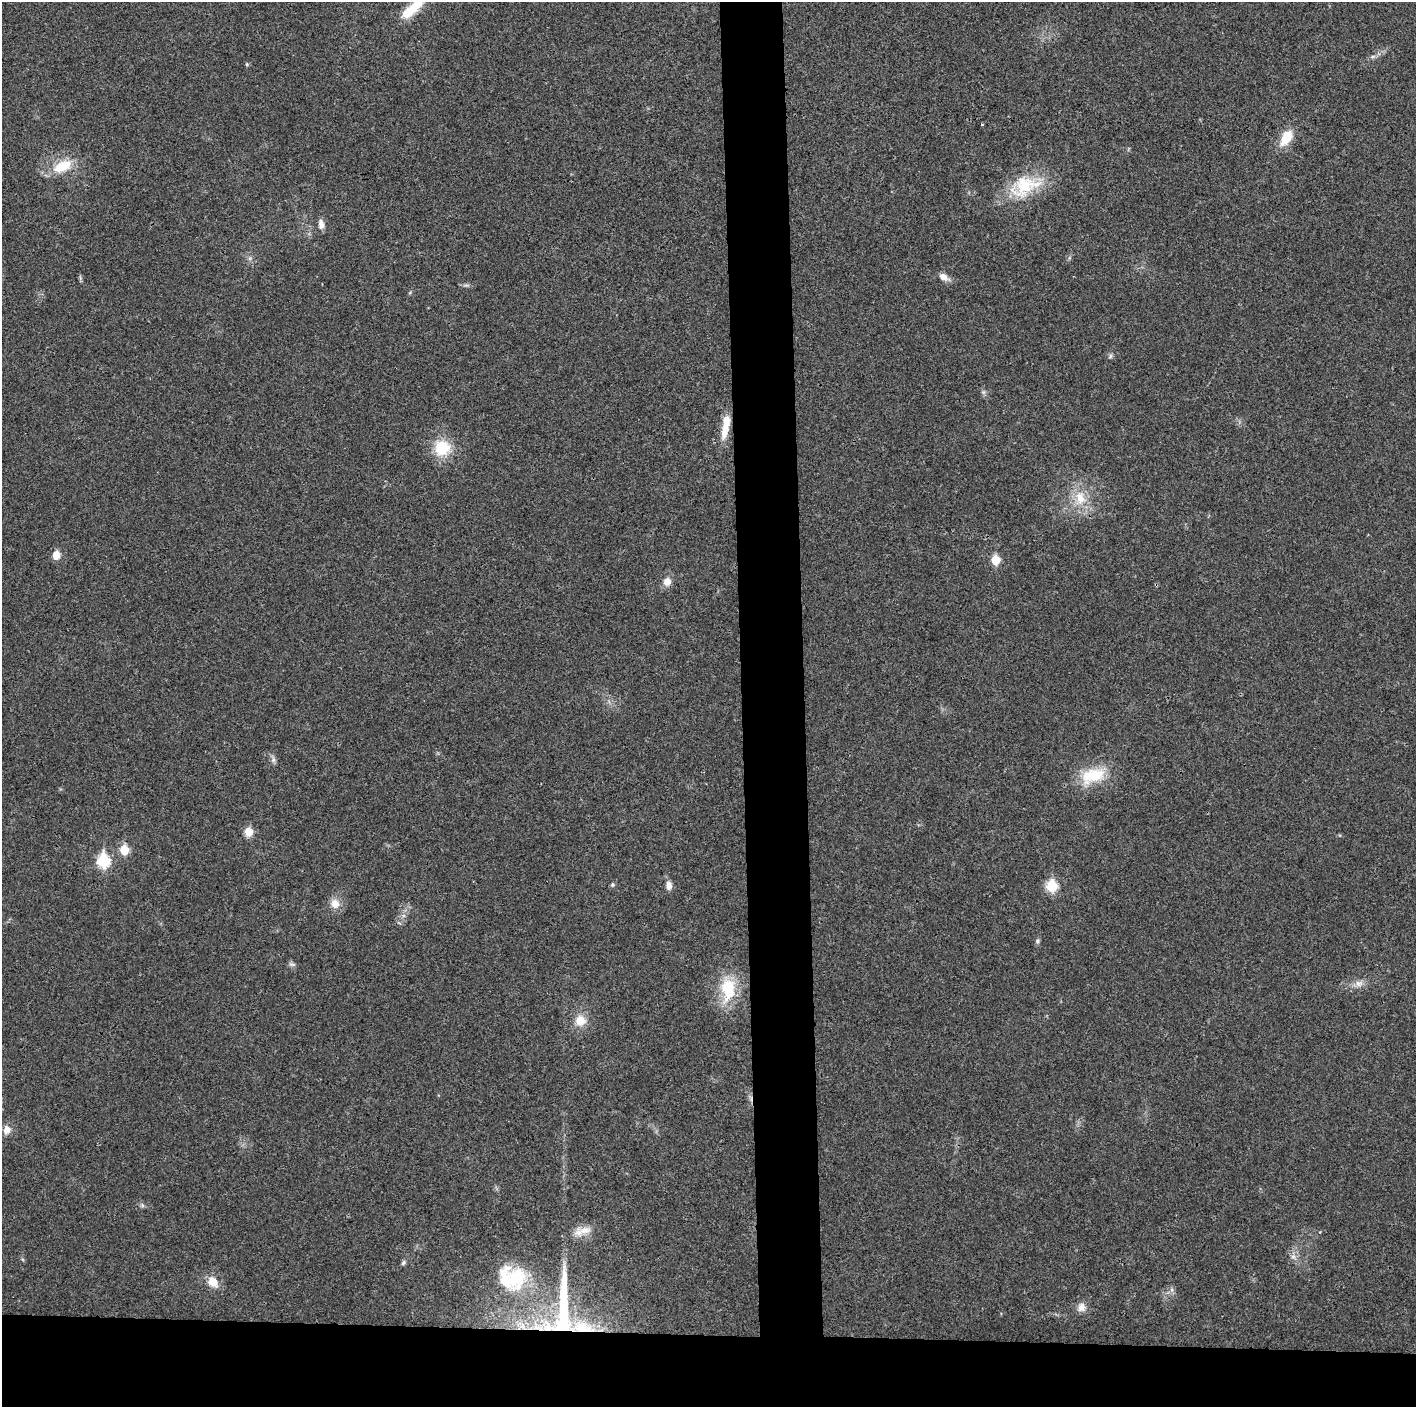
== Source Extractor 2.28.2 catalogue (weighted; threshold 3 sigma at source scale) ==
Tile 8 of 3 x 3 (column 2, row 3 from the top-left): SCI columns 1415-2828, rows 6-1410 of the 4243 x 4223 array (HDU 1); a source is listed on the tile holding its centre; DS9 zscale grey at full resolution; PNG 1418 x 1409 px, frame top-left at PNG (2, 2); no overlay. Shown black and unused: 9% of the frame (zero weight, under 3 of 4 exposures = <1% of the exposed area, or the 3 px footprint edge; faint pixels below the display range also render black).
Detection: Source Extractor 2.28.2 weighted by HDU 2 'WHT'; one run over the whole footprint, this tile lists its part. Background 0.0189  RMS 0.0039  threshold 0.0175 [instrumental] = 3 sigma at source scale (4.5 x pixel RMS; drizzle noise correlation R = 1.50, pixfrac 1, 0.05/0.05 arcsec/px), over >= 5 px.
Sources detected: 43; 2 inside a brighter listed object's ellipse — not listed separately; the other 41 listed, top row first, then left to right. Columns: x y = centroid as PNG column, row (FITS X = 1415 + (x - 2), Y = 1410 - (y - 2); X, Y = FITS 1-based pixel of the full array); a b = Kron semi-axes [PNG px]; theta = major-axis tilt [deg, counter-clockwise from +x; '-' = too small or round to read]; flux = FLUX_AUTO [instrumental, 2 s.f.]
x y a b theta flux
409 11 27 11 43 9.7
1373 56 7 4 19 0.81
247 64 5 3 - 0.41
982 124 3 2 - 0.5
1286 138 17 9 58 9.5
62 166 23 12 23 10
1025 186 44 26 22 21
321 225 10 6 -86 2.6
944 277 13 7 -30 2.7
1110 356 6 5 - 0.76
983 392 7 4 -90 0.79
725 426 32 8 80 7.4
442 448 17 16 - 13
1080 498 21 14 -75 8.7
56 555 6 5 - 7.3
995 560 6 5 - 12
667 582 9 9 - 3.2
273 760 8 6 -84 1.2
1093 775 36 19 16 14
249 832 10 9 - 4.2
124 850 6 5 - 12
103 861 7 6 - 38
612 885 6 5 - 0.66
669 885 9 7 -88 2.4
1052 886 6 6 - 25
335 903 13 11 -66 3.9
1038 941 6 5 - 0.68
292 964 9 5 -18 0.91
1359 983 11 9 -2 2.5
728 989 34 20 88 16
580 1021 13 12 - 5.6
7 1130 12 9 78 2.6
142 1205 7 4 -72 0.65
584 1230 22 10 -2 4.4
1293 1256 7 6 - 1.2
403 1263 7 5 57 0.75
512 1278 40 33 -16 26
213 1282 16 11 -51 4.9
1081 1307 12 10 86 2.7
563 1311 83 27 84 58
523 1326 12 6 -69 2.8
Overlapping masked pixels (flux is a lower limit): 2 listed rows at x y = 563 1311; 523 1326
Isophote crosses this tile's border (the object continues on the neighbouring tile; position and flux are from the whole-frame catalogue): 1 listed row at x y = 409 11